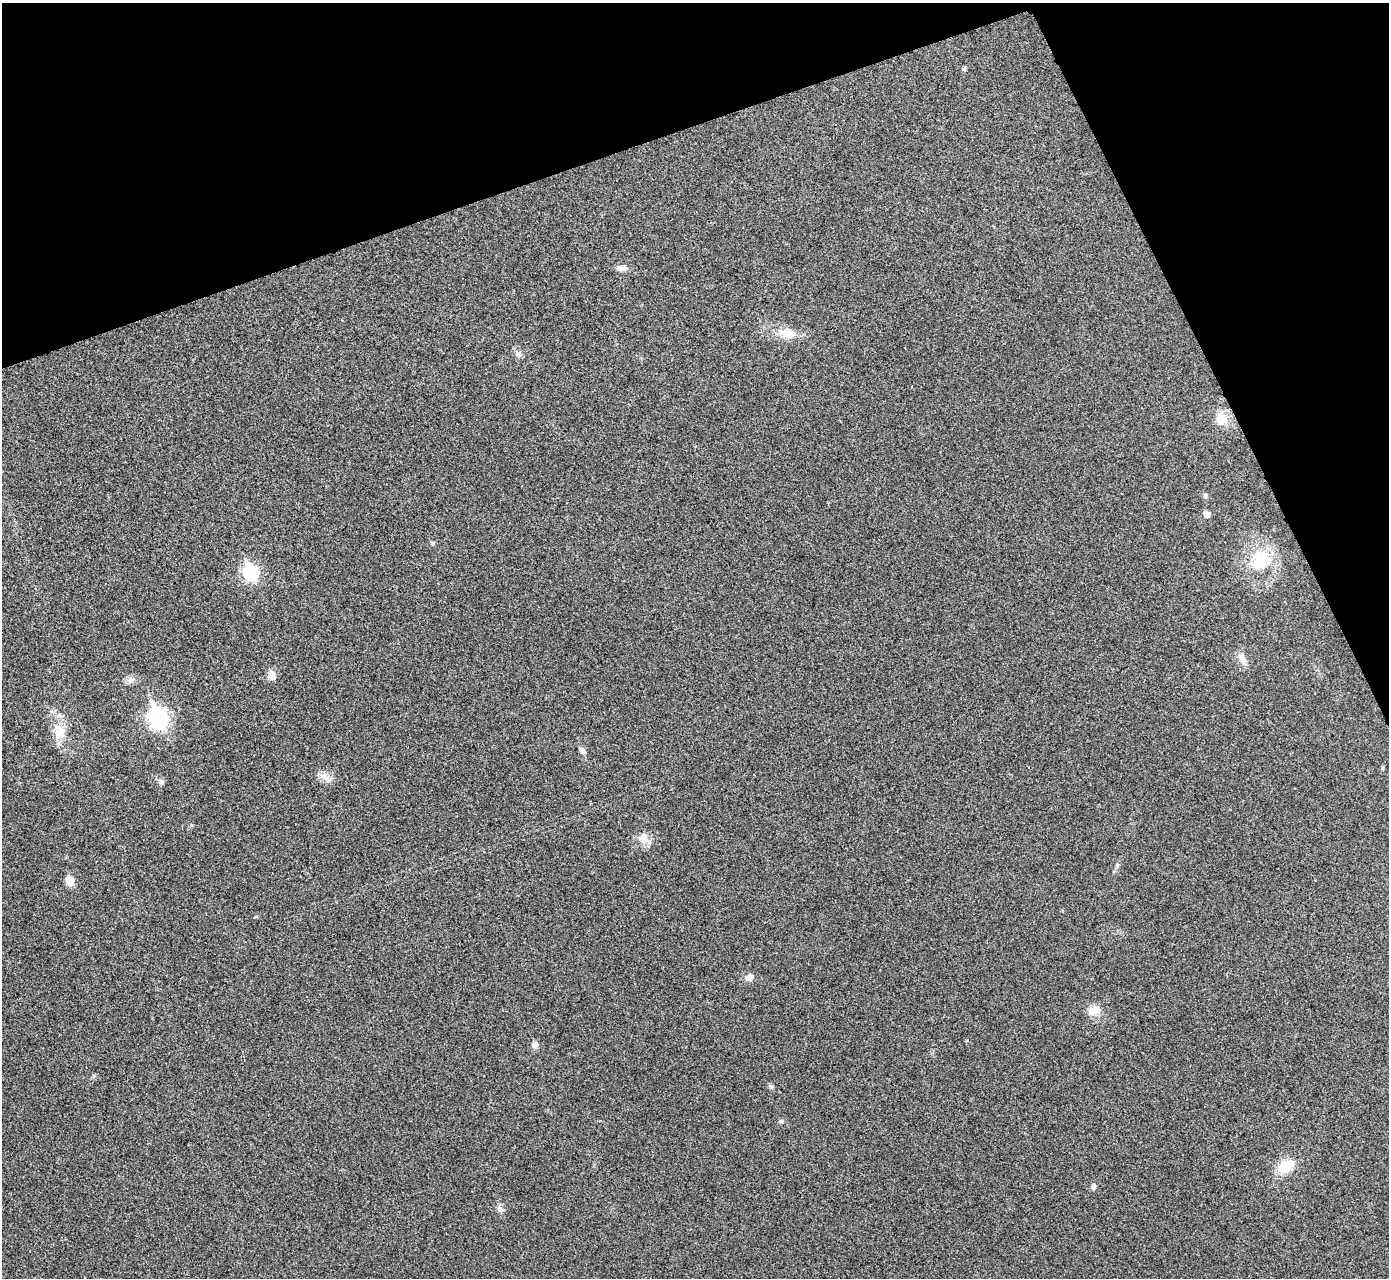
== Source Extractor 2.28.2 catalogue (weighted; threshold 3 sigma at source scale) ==
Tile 3 of 4 x 4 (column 3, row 1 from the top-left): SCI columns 2780-4166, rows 3986-5261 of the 5559 x 5548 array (HDU 1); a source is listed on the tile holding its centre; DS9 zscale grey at full resolution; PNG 1391 x 1280 px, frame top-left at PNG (2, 3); no overlay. Shown black and unused: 18% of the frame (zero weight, under 3 of 4 exposures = <1% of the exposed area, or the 3 px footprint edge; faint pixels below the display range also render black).
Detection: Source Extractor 2.28.2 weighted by HDU 2 'WHT'; one run over the whole footprint, this tile lists its part. Background 0.0488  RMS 0.0067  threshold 0.0301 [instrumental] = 3 sigma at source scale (4.5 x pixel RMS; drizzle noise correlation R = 1.50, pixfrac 1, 0.05/0.05 arcsec/px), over >= 5 px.
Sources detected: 30; all 30 listed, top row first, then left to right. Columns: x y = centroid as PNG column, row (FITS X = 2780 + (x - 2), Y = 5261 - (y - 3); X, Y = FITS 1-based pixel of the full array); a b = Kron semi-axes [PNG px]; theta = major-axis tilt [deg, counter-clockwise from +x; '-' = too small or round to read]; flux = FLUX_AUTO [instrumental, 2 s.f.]
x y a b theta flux
964 69 6 5 - 0.91
622 268 15 7 -1 3.5
787 333 28 12 -8 12
518 354 9 8 - 3
1221 418 21 15 -84 11
1205 495 6 5 - 1.4
1207 514 5 5 - 6.8
432 543 6 5 - 1
1262 557 31 23 20 27
251 572 8 7 - 120
1242 659 15 9 -64 5.6
271 675 11 8 -77 4.9
131 680 13 7 30 3.2
158 718 10 7 -69 270
60 732 22 17 85 13
582 750 9 6 -57 2.5
1383 768 6 4 89 0.75
324 777 16 8 -42 4.9
161 782 8 7 - 2.1
644 838 17 11 -54 5.9
1117 865 6 5 - 1.1
70 881 6 5 - 17
256 917 5 3 - 0.67
749 977 11 8 23 3.8
1094 1010 17 11 25 7.1
535 1045 9 8 - 3
770 1086 7 5 -45 1.3
1286 1166 15 10 31 20
1093 1187 8 6 70 1.7
500 1209 8 8 - 2.7
Unlisted compact peaks at least as high as the median listed source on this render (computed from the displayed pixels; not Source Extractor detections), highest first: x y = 781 1121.